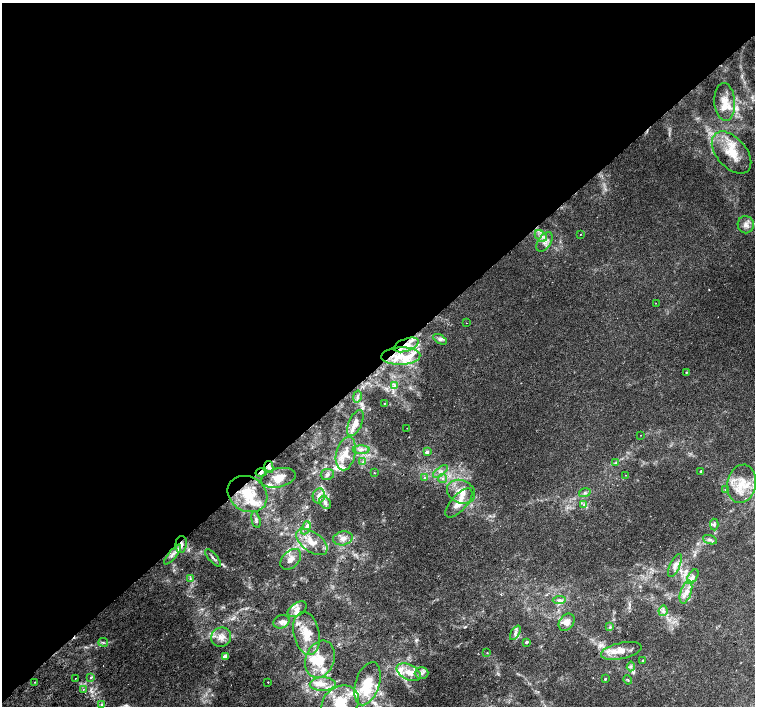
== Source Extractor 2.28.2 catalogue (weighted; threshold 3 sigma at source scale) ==
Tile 2 of 4 x 4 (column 2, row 1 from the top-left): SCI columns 1550-3054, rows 4420-5827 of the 6117 x 6089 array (HDU 1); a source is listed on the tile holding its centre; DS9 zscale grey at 2 x 2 block average (1 PNG px = mean of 2 x 2 image px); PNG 757 x 708 px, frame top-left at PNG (2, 3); each listed source drawn as its Kron ellipse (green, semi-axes under 4 px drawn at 4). Shown black and unused: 52% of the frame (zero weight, under 2 of 3 exposures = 3% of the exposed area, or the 3 px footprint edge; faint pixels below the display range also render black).
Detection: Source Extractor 2.28.2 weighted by HDU 2 'WHT'; one run over the whole footprint, this tile lists its part. Background 0.00197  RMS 0.0023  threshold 0.0104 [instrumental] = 3 sigma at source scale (4.5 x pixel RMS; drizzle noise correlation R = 1.50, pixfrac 1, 0.0396/0.0396 arcsec/px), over >= 5 px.
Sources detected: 113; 2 cosmic-ray / hot-pixel residue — neither listed nor drawn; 25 inside a brighter listed object's ellipse — not listed separately; the other 86 listed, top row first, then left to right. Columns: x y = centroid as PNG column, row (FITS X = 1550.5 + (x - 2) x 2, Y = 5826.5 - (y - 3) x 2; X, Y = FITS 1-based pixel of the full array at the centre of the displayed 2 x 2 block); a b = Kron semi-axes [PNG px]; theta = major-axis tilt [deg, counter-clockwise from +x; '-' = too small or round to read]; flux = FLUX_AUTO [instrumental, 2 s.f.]
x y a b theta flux
725 102 19 10 -86 8
732 153 25 15 -49 14
746 225 8 8 - 3.1
581 234 2 2 - 0.21
541 236 7 5 -38 2.4
545 242 11 6 56 3.3
656 303 2 2 - 0.25
466 323 2 2 - 0.63
440 339 7 4 -32 1.4
406 345 13 6 19 5.4
401 356 19 9 2 11
686 372 2 2 - 0.36
395 385 4 3 - 0.77
357 397 6 3 79 1
384 403 2 2 - 0.26
355 423 14 6 66 3.6
407 428 2 2 - 0.22
641 435 2 2 - 0.17
361 450 8 3 1 1.3
427 452 3 2 - 2.2
346 454 17 9 77 7.1
363 462 3 2 - 0.47
616 462 3 2 - 0.42
269 467 6 4 -79 1.6
440 471 9 3 37 1.5
701 471 2 2 - 0.83
261 472 5 4 - 1.1
374 473 2 2 - 0.51
327 474 6 5 - 1.5
626 475 2 2 - 0.21
278 478 17 9 12 6.3
425 478 4 3 - 0.73
442 478 4 2 - 0.64
741 484 19 14 78 12
725 489 2 2 - 0.45
461 492 14 11 -23 8.3
585 493 6 4 18 1.1
247 494 21 17 -31 18
319 496 7 6 - 2.3
325 502 7 5 -58 1.8
459 503 18 8 49 6.4
584 505 4 3 - 0.85
256 520 8 3 -77 1.2
714 524 6 3 -87 0.84
306 528 7 4 66 1.8
343 538 10 7 10 3
710 540 7 4 -19 1.4
312 542 18 9 -36 8.2
181 544 8 5 83 2.4
172 555 12 3 51 1.9
213 558 11 3 -49 1.2
291 559 12 8 45 3.7
675 566 12 5 65 2.7
693 577 8 4 58 1.9
190 579 4 3 - 0.62
686 592 12 5 72 3.7
559 600 6 3 6 1.3
297 609 10 6 32 3.3
663 611 5 4 - 1.4
281 622 8 6 20 2.5
567 622 9 7 52 3.2
610 627 4 3 - 0.56
307 633 22 13 -78 12
515 633 8 4 61 1.6
221 637 10 9 - 4.3
103 642 5 2 - 0.72
527 642 2 2 - 1.2
621 651 21 8 12 7
487 653 2 2 - 0.31
225 656 3 2 - 6
320 659 19 14 70 12
643 660 2 2 - 0.46
631 666 5 2 - 0.77
409 672 13 7 -26 6.4
421 673 7 5 0 1.9
91 677 3 2 - 0.84
75 678 2 2 - 0.21
605 679 2 2 - 0.7
628 680 4 2 - 0.42
35 682 2 2 - 0.4
268 682 2 2 - 0.56
323 684 13 7 0 5
367 684 22 12 73 13
83 690 3 2 - 0.4
340 703 20 16 32 17
102 704 3 3 - 0.73
Overlapping masked pixels (flux is a lower limit): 3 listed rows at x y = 406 345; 261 472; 181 544
Isophote crosses this tile's border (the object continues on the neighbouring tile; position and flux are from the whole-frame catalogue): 1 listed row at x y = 340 703
Diffuse or blended objects may show on this block-average render without a row.